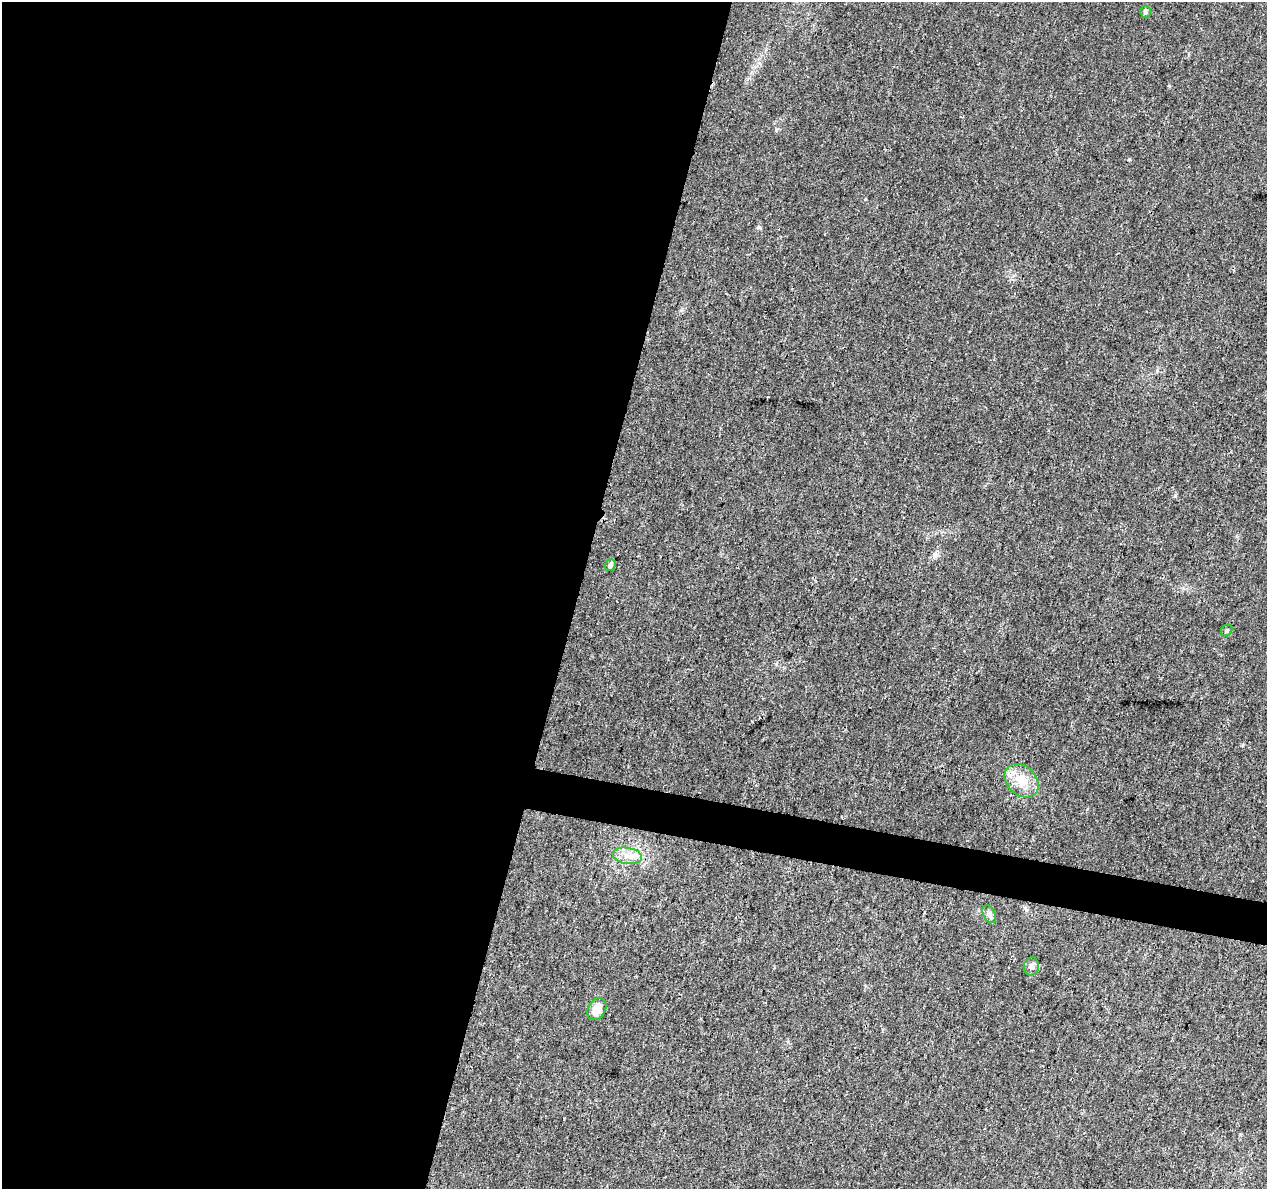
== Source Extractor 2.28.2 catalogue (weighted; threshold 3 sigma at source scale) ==
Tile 5 of 4 x 4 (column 1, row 2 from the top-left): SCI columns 2-1266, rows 2603-3789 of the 5076 x 5262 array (HDU 1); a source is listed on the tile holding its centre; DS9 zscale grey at full resolution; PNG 1269 x 1191 px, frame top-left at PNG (2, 2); each listed source drawn as its Kron ellipse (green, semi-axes under 4 px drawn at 4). Shown black and unused: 48% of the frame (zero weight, under 3 of 4 exposures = <1% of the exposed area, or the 3 px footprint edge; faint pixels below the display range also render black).
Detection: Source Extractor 2.28.2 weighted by HDU 2 'WHT'; one run over the whole footprint, this tile lists its part. Background 0.0195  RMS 0.0029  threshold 0.0131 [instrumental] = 3 sigma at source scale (4.5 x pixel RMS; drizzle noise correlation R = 1.50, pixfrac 1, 0.0396/0.0396 arcsec/px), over >= 5 px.
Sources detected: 9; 1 inside a brighter listed object's ellipse — not listed separately; the other 8 listed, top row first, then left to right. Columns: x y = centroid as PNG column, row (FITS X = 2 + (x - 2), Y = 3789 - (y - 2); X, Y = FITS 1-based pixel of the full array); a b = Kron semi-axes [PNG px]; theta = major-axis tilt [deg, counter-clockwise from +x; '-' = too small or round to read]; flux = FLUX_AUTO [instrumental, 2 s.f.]
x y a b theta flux
1145 12 6 5 - 0.73
610 565 6 5 - 0.91
1227 630 6 5 - 0.56
1022 781 19 14 -42 6.2
627 856 15 8 -9 2.8
989 914 9 6 -61 0.9
1031 966 9 7 80 1.1
597 1009 12 8 59 3.7